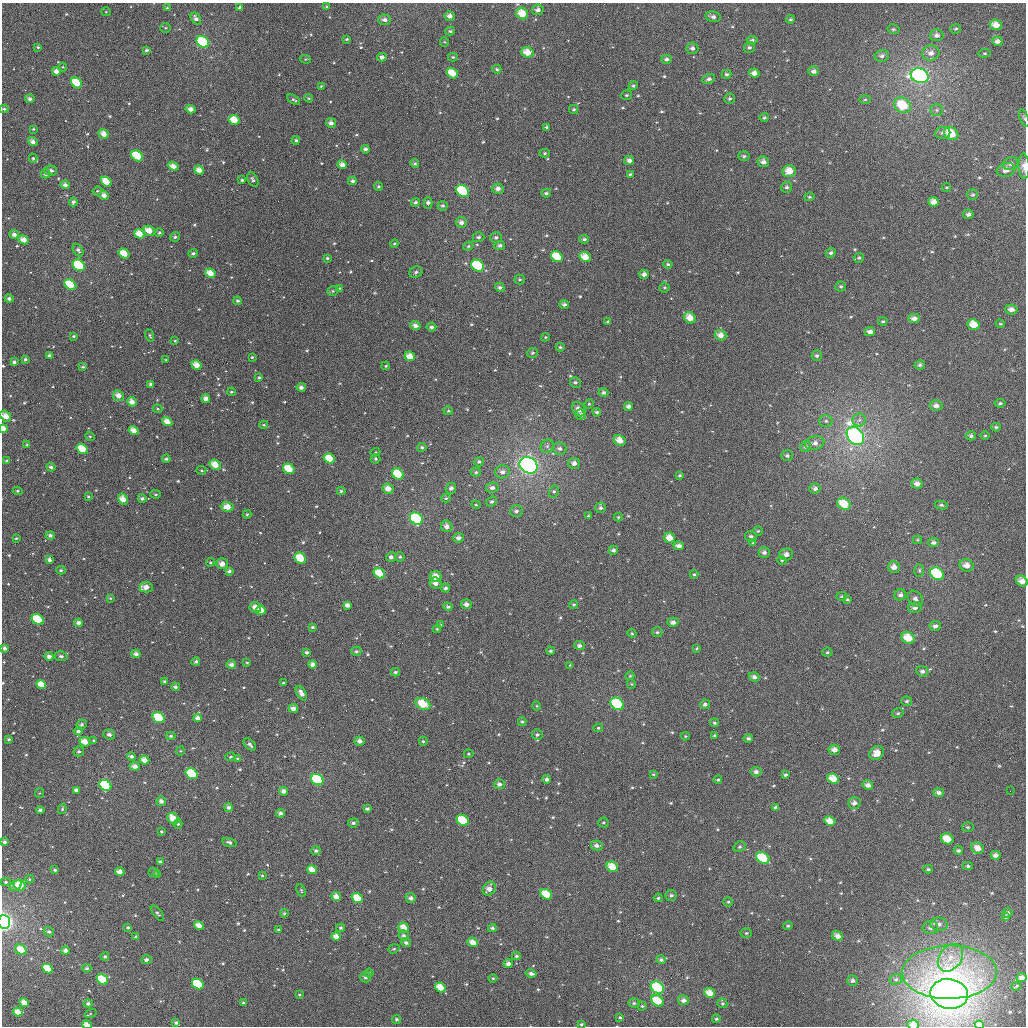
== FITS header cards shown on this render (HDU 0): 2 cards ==
NAXIS1  =                 1024
NAXIS2  =                 1024

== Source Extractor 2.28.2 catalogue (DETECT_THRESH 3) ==
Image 1024 x 1024 px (HDU 0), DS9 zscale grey, 1 PNG px = 1 image px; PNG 1028 x 1028 px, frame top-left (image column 1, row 1024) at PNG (2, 3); each listed source drawn as its Kron ellipse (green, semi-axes under 4 px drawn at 4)
Background 1850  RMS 51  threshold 153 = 3 sigma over >= 5 px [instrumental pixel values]
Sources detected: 635; of the 635, the 500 brightest by FLUX_AUTO listed and drawn (135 fainter detections omitted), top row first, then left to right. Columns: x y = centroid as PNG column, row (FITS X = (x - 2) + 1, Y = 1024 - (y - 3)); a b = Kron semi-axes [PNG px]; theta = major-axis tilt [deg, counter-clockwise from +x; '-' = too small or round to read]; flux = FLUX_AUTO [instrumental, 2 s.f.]
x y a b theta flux
240 7 4 4 - 7.3e+03
327 7 4 3 - 5.4e+03
167 8 3 3 - 4.4e+03
538 10 6 5 - 1.4e+04
106 12 5 4 - 3.7e+03
522 14 6 5 - 5.8e+04
450 16 5 4 - 1.7e+04
713 17 8 5 -11 1.3e+04
196 19 6 4 -57 1.2e+04
791 19 4 3 - 5.6e+03
385 20 6 5 - 1.5e+04
996 25 6 5 - 3.6e+04
166 28 5 4 - 4.5e+03
893 29 6 4 -12 5.4e+03
956 29 5 4 - 6.0e+03
450 31 5 4 - 5.3e+03
937 35 7 5 11 1.4e+04
347 39 4 3 - 5.2e+03
752 40 5 4 - 8.0e+03
997 41 5 4 - 1.5e+04
203 42 7 5 -37 3.9e+05
444 42 5 4 - 4.0e+03
38 47 4 4 - 4.6e+03
749 47 6 5 - 8.7e+03
692 48 6 5 - 1.2e+04
147 50 3 3 - 6.7e+03
527 52 6 5 - 4.4e+04
931 53 9 7 10 2.1e+04
985 53 6 4 7 4.9e+03
882 56 7 6 - 1.2e+04
382 57 5 4 - 1.4e+04
453 57 5 4 - 4.7e+03
305 59 6 4 -10 3.8e+03
666 59 5 4 - 1.1e+04
63 67 4 4 - 3.8e+03
497 69 4 4 - 5.6e+03
56 71 4 4 - 1.9e+04
814 71 5 4 - 1.3e+04
452 73 6 5 - 5.6e+04
754 73 5 4 - 2.0e+04
727 74 5 4 - 7.6e+03
920 76 9 7 -19 8.4e+05
709 79 6 4 23 1.2e+04
76 83 6 5 - 7.7e+04
321 86 4 3 - 4.0e+03
633 86 5 4 - 5.5e+03
626 95 6 4 15 5.2e+03
309 98 4 3 - 3.8e+03
30 99 4 4 - 1.2e+04
729 99 5 5 - 7.2e+03
865 99 5 3 - 3.8e+03
294 100 7 3 -32 6.4e+03
903 105 9 7 -34 1.1e+05
4 109 4 3 - 6.0e+03
191 109 5 4 - 1.9e+04
574 109 4 4 - 6.1e+03
937 110 6 5 - 7.9e+03
764 118 4 4 - 6.2e+03
1024 118 9 3 -70 5.4e+03
234 120 5 5 - 5.0e+04
331 123 5 4 - 1.7e+04
547 127 4 4 - 6.3e+03
33 129 3 3 - 4.1e+03
943 133 8 6 6 1.1e+04
104 134 5 4 - 2.9e+04
951 134 8 6 -35 7.4e+04
296 140 4 4 - 6.1e+03
33 142 5 4 - 1.6e+04
365 149 4 4 - 1.1e+04
545 153 5 4 - 5.4e+03
137 156 6 5 - 9.7e+04
744 156 5 5 - 8.0e+03
33 158 4 3 - 5.6e+03
629 160 5 4 - 1.4e+04
763 162 6 5 - 1.5e+04
415 164 4 4 - 6.5e+03
1011 164 8 6 20 1.3e+04
342 165 5 4 - 2.3e+04
173 166 5 4 - 2.4e+04
1024 166 13 5 -88 2.1e+04
51 170 6 5 - 1.2e+04
199 170 5 4 - 2.5e+04
1006 170 9 7 17 2.4e+04
789 171 7 6 - 4.6e+04
46 174 5 4 - 9.3e+03
630 174 3 3 - 4.4e+03
242 180 3 3 - 5.3e+03
253 180 8 5 -64 8.4e+03
106 181 6 4 -39 5.6e+04
352 181 4 4 - 1.1e+04
65 185 4 4 - 1.4e+04
379 187 4 4 - 6.0e+03
787 187 5 5 - 8.4e+03
947 188 5 4 - 4.3e+03
498 189 5 5 - 1.8e+04
97 191 5 4 - 4.0e+03
463 191 7 5 -37 2.4e+05
546 193 5 4 - 6.9e+03
104 195 5 4 - 1.7e+04
973 195 5 5 - 5.6e+03
809 197 5 4 - 5.5e+03
73 202 4 4 - 9.0e+03
415 202 4 4 - 7.5e+03
933 202 5 4 - 2.3e+04
428 203 6 4 -89 1.1e+04
443 206 5 4 - 7.7e+03
968 214 5 5 - 1.1e+04
461 222 5 5 - 1.5e+04
149 231 6 4 -26 4.0e+04
159 233 4 4 - 6.1e+03
14 234 5 4 - 1.6e+04
139 234 5 4 - 4.3e+04
175 237 5 5 - 7.0e+03
478 237 6 5 - 8.1e+03
496 237 6 5 - 8.8e+03
584 239 5 3 - 6.8e+03
23 240 5 4 - 2.9e+04
394 243 4 4 - 4.1e+03
500 245 5 4 - 1.0e+04
468 246 5 4 - 5.0e+03
78 250 7 4 -59 9.9e+03
193 253 5 3 - 6.9e+03
831 253 5 4 - 7.5e+03
124 254 6 4 -34 5.6e+04
557 257 6 5 - 8.1e+04
585 257 6 5 - 4.4e+04
327 258 4 3 - 4.9e+03
859 258 5 5 - 6.0e+03
668 264 4 4 - 5.4e+03
79 265 6 5 - 2.4e+05
478 266 7 5 -35 2.4e+05
416 272 7 5 24 7.7e+03
210 273 5 4 - 4.1e+04
644 274 5 5 - 1.5e+04
520 280 5 5 - 6.0e+03
70 285 6 4 -37 9.8e+04
500 287 5 4 - 8.3e+03
841 287 5 5 - 5.9e+03
339 288 4 4 - 4.0e+03
665 288 5 5 - 5.1e+03
333 291 5 4 - 6.1e+03
9 299 4 4 - 1.1e+04
238 301 4 4 - 6.4e+03
564 304 5 4 - 9.7e+03
1011 309 6 5 - 1.9e+04
690 318 6 5 - 3.8e+04
914 318 6 4 0 1.6e+04
883 321 5 4 - 5.3e+03
608 322 4 3 - 5.3e+03
1000 324 5 3 - 3.7e+03
974 325 6 5 - 4.9e+04
415 326 5 4 - 1.3e+04
431 327 5 4 - 9.8e+03
870 332 5 4 - 1.6e+04
150 335 6 3 -69 3.9e+03
720 335 6 5 - 2.6e+04
73 336 3 2 - 4.3e+03
545 337 4 3 - 4.2e+03
175 341 3 3 - 4.3e+03
560 347 4 4 - 5.3e+03
532 353 5 5 - 6.7e+03
49 355 4 4 - 8.6e+03
410 356 5 4 - 3.6e+04
817 356 5 5 - 7.1e+03
252 357 3 3 - 4.1e+03
25 359 4 4 - 5.7e+03
166 359 3 3 - 3.7e+03
14 362 4 3 - 8.5e+03
196 365 5 4 - 3.4e+04
920 365 5 4 - 8.2e+03
386 366 4 3 - 4.0e+03
83 367 3 3 - 4.2e+03
259 377 3 3 - 4.4e+03
575 382 5 5 - 6.8e+03
151 384 4 4 - 7.4e+03
301 387 4 4 - 1.3e+04
232 392 4 3 - 4.4e+03
603 393 5 4 - 8.6e+03
118 396 5 5 - 2.8e+04
206 399 4 4 - 1.8e+04
132 402 5 4 - 2.7e+04
1000 403 5 4 - 6.3e+03
589 404 5 4 - 4.2e+03
628 406 4 4 - 1.3e+04
936 406 6 5 - 1.6e+04
158 409 4 4 - 5.0e+03
579 409 8 6 -52 2.0e+04
448 411 5 4 - 4.7e+03
597 412 4 3 - 7.5e+03
580 415 5 5 - 1.4e+04
6 416 6 5 - 3.5e+04
859 420 6 6 - 1.2e+04
826 421 6 5 - 8.2e+03
167 422 5 4 - 3.3e+04
264 425 4 3 - 4.1e+03
996 427 5 4 - 5.8e+03
3 429 4 3 - 4.2e+04
134 431 5 4 - 2.5e+04
90 436 5 4 - 4.0e+03
855 436 10 7 -51 1.0e+06
971 436 5 4 - 7.9e+03
985 436 5 3 - 3.9e+03
620 440 6 5 - 3.3e+04
815 443 9 7 15 1.7e+04
27 445 4 3 - 4.9e+03
547 446 7 6 - 9.4e+03
422 447 4 4 - 7.5e+03
805 447 5 5 - 8.4e+03
82 449 6 4 -35 6.8e+04
560 449 7 6 - 1.2e+04
375 452 5 4 - 4.0e+03
787 456 6 5 - 8.8e+03
329 458 6 5 - 5.6e+04
166 459 4 3 - 7.4e+03
375 459 5 4 - 8.0e+03
7 461 4 3 - 4.4e+03
479 462 5 5 - 6.9e+03
574 463 6 5 - 1.6e+04
215 465 6 5 - 4.6e+04
528 465 9 8 - 9.1e+05
51 467 4 3 - 9.6e+03
289 469 6 5 - 7.0e+04
202 470 5 4 - 4.8e+03
476 472 5 4 - 6.2e+03
502 472 7 6 - 1.7e+04
398 474 6 5 - 8.0e+04
680 475 4 3 - 5.9e+03
917 484 5 5 - 1.8e+04
451 488 6 5 - 9.9e+03
492 488 6 5 - 1.3e+04
815 488 5 5 - 1.2e+04
388 489 5 5 - 2.8e+04
18 491 5 4 - 5.9e+03
341 491 4 3 - 6.1e+03
554 491 6 5 - 6.7e+03
156 494 5 4 - 4.8e+03
88 496 3 3 - 4.2e+03
142 498 4 4 - 6.9e+03
446 498 5 4 - 5.1e+03
123 499 6 4 -58 3.4e+04
492 502 6 4 39 7.2e+03
844 504 7 5 -32 6.9e+04
476 505 4 4 - 3.7e+03
941 505 6 4 -9 5.9e+03
227 507 6 5 - 3.4e+04
601 508 5 5 - 9.1e+03
516 511 6 5 - 9.3e+03
247 514 4 4 - 4.1e+03
588 516 4 3 - 4.9e+03
618 517 4 4 - 4.4e+03
416 519 7 5 -38 3.3e+05
447 526 6 5 - 2.0e+04
758 531 5 4 - 4.8e+03
50 535 4 4 - 1.1e+04
751 536 6 5 - 8.4e+03
16 538 4 3 - 3.9e+03
459 538 5 4 - 1.3e+04
669 538 6 5 - 3.7e+04
917 540 4 4 - 4.1e+03
933 542 5 4 - 1.1e+04
753 543 4 4 - 4.8e+03
679 546 5 4 - 1.7e+04
613 550 5 4 - 9.2e+03
764 552 5 5 - 1.1e+04
786 554 7 6 - 1.6e+04
391 557 5 4 - 1.1e+04
400 557 5 4 - 5.0e+03
300 558 6 5 - 7.9e+04
49 560 4 3 - 1.2e+04
782 560 5 4 - 4.3e+03
210 562 4 3 - 4.0e+03
222 564 5 5 - 2.2e+04
967 565 7 6 - 2.8e+04
894 567 6 5 - 2.0e+04
61 570 4 4 - 5.3e+03
919 570 6 5 - 5.3e+03
229 571 4 3 - 8.9e+03
379 573 6 5 - 6.5e+04
694 574 4 4 - 5.1e+03
937 574 7 6 - 1.8e+05
436 577 6 5 - 3.7e+04
1022 581 6 5 - 2.4e+04
436 583 6 5 - 2.1e+04
146 587 6 5 - 2.7e+04
446 588 4 4 - 9.8e+03
900 595 6 5 - 1.1e+04
842 596 5 4 - 4.1e+03
110 598 4 4 - 4.2e+03
847 599 4 4 - 4.8e+03
915 599 9 6 -50 1.3e+04
466 604 5 5 - 1.7e+04
347 605 4 4 - 1.7e+04
574 605 4 4 - 4.7e+03
255 607 6 5 - 2.6e+04
448 607 4 4 - 7.2e+03
915 608 7 5 14 1.4e+04
261 610 5 4 - 3.9e+04
38 619 6 5 - 1.3e+05
673 622 5 4 - 1.5e+04
79 623 4 4 - 1.4e+04
440 625 4 4 - 4.8e+03
935 626 5 5 - 1.1e+04
312 627 4 3 - 5.5e+03
437 629 4 4 - 4.1e+03
657 632 5 5 - 6.7e+03
632 633 4 4 - 4.5e+03
908 638 7 5 -31 6.1e+04
579 646 5 4 - 1.1e+04
5 648 4 3 - 1.1e+04
697 648 4 4 - 4.5e+03
356 651 5 4 - 7.0e+03
551 651 4 3 - 5.3e+03
307 652 4 4 - 7.5e+03
827 652 5 4 - 5.3e+03
136 654 4 4 - 1.5e+04
49 656 4 4 - 1.4e+04
61 656 6 5 - 9.0e+03
196 661 4 4 - 6.4e+03
247 662 4 3 - 3.7e+03
313 664 4 4 - 1.8e+04
231 665 5 4 - 1.4e+04
570 665 4 4 - 3.9e+03
922 671 6 5 - 1.1e+04
395 672 4 3 - 7.2e+03
630 676 4 4 - 3.8e+03
754 677 5 4 - 1.3e+04
165 682 4 4 - 7.7e+03
283 683 3 3 - 3.8e+03
631 684 4 4 - 3.8e+03
41 685 5 4 - 4.2e+04
175 687 4 4 - 8.4e+03
301 693 8 4 -59 2.1e+04
907 701 5 4 - 6.8e+03
423 704 8 5 -27 7.7e+04
617 704 7 5 -36 2.0e+05
705 704 5 4 - 1.1e+04
537 706 4 4 - 4.0e+03
293 708 5 4 - 2.0e+04
898 713 6 4 15 5.9e+03
159 718 6 5 - 1.0e+05
198 718 4 3 - 1.9e+04
522 722 4 4 - 5.9e+03
715 723 4 3 - 5.5e+03
82 725 5 5 - 1.0e+04
598 728 5 4 - 5.0e+03
78 731 4 4 - 1.1e+04
109 735 6 5 - 1.2e+04
537 735 5 5 - 7.2e+03
171 736 4 3 - 6.7e+03
685 736 4 3 - 3.7e+03
714 736 4 4 - 4.6e+03
748 738 4 4 - 7.6e+03
9 739 3 3 - 6.1e+03
94 740 3 3 - 4.6e+03
360 741 5 4 - 1.6e+04
423 741 4 4 - 5.4e+03
85 742 5 4 - 3.5e+04
250 744 7 4 -43 1.0e+04
834 750 6 5 - 2.1e+04
79 751 5 5 - 7.3e+03
180 751 4 4 - 4.0e+03
877 753 8 6 42 3.1e+04
468 754 5 4 - 4.0e+03
131 756 4 4 - 9.1e+03
230 757 5 4 - 5.9e+03
237 759 4 3 - 5.2e+03
144 760 5 4 - 2.7e+04
135 766 5 4 - 2.0e+04
756 772 5 4 - 1.2e+04
192 774 6 5 - 2.0e+05
653 774 4 3 - 3.9e+03
785 775 4 3 - 6.4e+03
547 779 4 4 - 1.1e+04
833 779 6 4 -25 4.1e+04
317 780 6 5 - 2.8e+05
718 780 4 3 - 4.1e+03
499 784 5 5 - 1.3e+04
105 785 6 5 - 3.2e+05
868 785 5 4 - 1.6e+04
76 790 4 4 - 1.5e+04
283 791 4 4 - 1.5e+04
1010 791 3 2 - 3.9e+03
39 793 5 4 - 4.0e+03
939 793 5 4 - 1.3e+04
161 801 5 4 - 1.3e+04
854 803 6 5 - 1.6e+04
229 807 4 4 - 1.0e+04
776 807 4 3 - 7.6e+03
62 809 5 4 - 5.1e+03
367 809 4 3 - 7.2e+03
40 810 4 3 - 9.1e+03
280 813 4 4 - 1.0e+04
173 819 6 5 - 5.1e+04
463 820 6 5 - 1.3e+05
830 821 6 4 -30 3.5e+04
603 822 5 5 - 5.4e+03
353 823 5 4 - 7.9e+03
178 824 5 4 - 6.5e+03
968 827 6 5 - 5.4e+03
162 832 4 3 - 5.3e+03
947 839 6 5 - 5.0e+04
5 842 3 3 - 9.8e+03
229 842 7 4 -16 1.0e+04
597 845 6 5 - 1.4e+04
739 847 6 5 - 7.2e+03
978 848 6 5 - 2.8e+04
958 850 4 4 - 6.5e+03
316 851 5 4 - 8.1e+03
996 855 5 4 - 1.5e+04
763 858 7 5 -32 1.4e+05
160 861 3 3 - 5.4e+03
968 866 5 4 - 6.5e+03
612 867 6 5 - 5.7e+04
928 869 5 4 - 5.4e+03
55 870 4 3 - 6.3e+03
312 870 5 4 - 3.4e+04
120 872 5 4 - 2.3e+04
153 873 5 4 - 5.3e+03
158 874 4 3 - 8.9e+03
262 875 3 3 - 4.1e+03
29 879 4 4 - 4.1e+03
6 882 5 4 - 6.1e+03
20 885 6 5 - 5.7e+04
16 886 7 4 38 1.6e+04
489 889 7 6 - 2.5e+04
301 891 7 3 -66 4.4e+03
546 894 6 5 - 7.4e+04
671 895 5 5 - 7.8e+03
336 897 5 4 - 2.5e+04
357 898 6 4 -36 5.7e+04
411 898 5 4 - 1.2e+04
658 898 4 3 - 5.8e+03
728 902 4 4 - 4.7e+03
157 913 9 4 -52 6.9e+03
284 913 4 3 - 4.2e+03
1008 913 5 4 - 5.7e+03
1006 917 4 3 - 5.4e+03
4 922 7 6 - 7.4e+05
939 924 8 6 -8 1.6e+04
199 925 5 4 - 3.0e+04
788 926 5 4 - 4.6e+03
128 928 3 3 - 5.8e+03
341 928 4 4 - 6.6e+03
404 928 5 5 - 3.8e+04
492 928 4 4 - 8.4e+03
930 928 8 6 2 1.4e+04
279 930 3 3 - 4.5e+03
49 932 5 4 - 8.2e+03
746 933 5 5 - 6.5e+03
336 936 5 4 - 2.4e+04
404 936 5 5 - 1.1e+04
838 936 6 4 -33 2.1e+04
136 937 4 3 - 5.0e+03
473 942 5 4 - 3.0e+04
406 943 5 4 - 9.9e+03
394 949 6 4 20 5.0e+03
21 950 6 5 - 6.4e+04
65 951 4 4 - 1.6e+04
105 956 4 4 - 7.0e+03
516 956 4 4 - 6.9e+03
950 958 15 11 53 5.0e+04
146 960 5 4 - 1.1e+04
661 960 5 4 - 8.2e+03
508 963 4 4 - 1.5e+04
87 968 4 4 - 7.3e+03
47 969 5 4 - 8.7e+04
949 972 47 26 1 4.2e+05
369 973 4 4 - 4.9e+03
531 974 5 4 - 1.3e+04
366 977 5 5 - 1.1e+04
493 978 4 4 - 4.4e+03
1022 978 5 4 - 1.4e+04
102 979 6 5 - 8.4e+04
896 979 6 5 - 6.9e+03
853 981 5 5 - 1.1e+04
198 984 6 5 - 2.3e+05
1016 986 5 2 - 4.1e+03
440 987 6 4 -35 5.1e+04
657 988 7 5 -32 2.2e+05
710 993 6 4 -27 3.6e+04
949 994 19 15 -9 2.7e+06
299 995 4 3 - 4.1e+03
684 1000 5 5 - 1.5e+04
657 1001 6 5 - 9.3e+04
24 1003 5 4 - 3.6e+04
88 1003 5 4 - 9.4e+03
243 1003 3 3 - 5.8e+03
634 1003 5 4 - 6.5e+03
722 1003 5 4 - 5.9e+03
642 1006 4 4 - 5.2e+03
18 1012 5 4 - 3.3e+04
90 1013 6 3 20 4.4e+03
620 1017 3 3 - 4.5e+03
396 1019 4 4 - 6.5e+03
716 1019 4 4 - 5.4e+03
176 1023 3 3 - 6.5e+03
581 1024 3 3 - 4.7e+03
87 1025 5 3 - 3.2e+04
913 1025 6 4 -6 1.8e+04
979 1025 4 3 - 1.5e+04
At the frame edge (FLAGS 8, measured only in part): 11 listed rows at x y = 4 109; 1024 118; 1024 166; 6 416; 3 429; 1022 581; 4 922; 581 1024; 87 1025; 913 1025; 979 1025
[135 fainter detections neither listed nor drawn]

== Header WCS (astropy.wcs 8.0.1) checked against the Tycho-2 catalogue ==
Header WCS as astropy/WCSLIB reads it (applying the file's SIP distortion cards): RA---TAN-SIP/DEC--TAN-SIP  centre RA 01:02:45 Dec +27:52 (15.69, +27.87 deg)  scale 8.66 arcsec/px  FOV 147.9' x 147.9'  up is +179 deg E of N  parity flipped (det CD > 0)
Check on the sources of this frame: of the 60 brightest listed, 59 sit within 12.3 arcsec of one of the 180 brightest Tycho-2 stars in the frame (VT <= 11.57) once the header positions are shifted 4.56 arcsec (3.92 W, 2.32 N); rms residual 4.11 arcsec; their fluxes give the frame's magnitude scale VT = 22.19 - 2.5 log10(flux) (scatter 0.24 mag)
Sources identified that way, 274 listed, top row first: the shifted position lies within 12.3 arcsec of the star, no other Tycho-2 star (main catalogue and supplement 1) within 24.6 arcsec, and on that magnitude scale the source's flux lands within +1.5 / -3 mag of the star's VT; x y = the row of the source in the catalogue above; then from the Tycho-2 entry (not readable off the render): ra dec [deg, ICRS J2000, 3 dp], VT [Tycho-2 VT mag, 2 dp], TYC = Tycho-2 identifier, HIP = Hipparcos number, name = IAU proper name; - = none
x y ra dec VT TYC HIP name
240 7 16.455 +26.659 12.29 1743-1205-1 - -
327 7 16.221 +26.654 12.24 1743-1299-1 - -
538 10 15.653 +26.651 11.32 1743-805-1 - -
522 14 15.694 +26.661 9.93 1743-871-1 - -
450 16 15.890 +26.670 11.64 1743-1987-1 - -
713 17 15.181 +26.657 11.72 1743-1795-1 - -
996 25 14.419 +26.658 10.29 1743-2095-1 - -
893 29 14.695 +26.675 12.22 1743-2055-1 - -
956 29 14.527 +26.669 11.95 1743-1229-1 - -
937 35 14.578 +26.687 11.72 1743-1657-1 - -
347 39 16.166 +26.730 12.51 1743-1403-1 - -
752 40 15.074 +26.711 11.73 1743-1035-1 - -
997 41 14.413 +26.696 11.12 1743-1061-1 - -
203 42 16.553 +26.744 8.58 1743-1167-1 5177 -
749 47 15.081 +26.728 12.47 1743-1755-1 - -
692 48 15.234 +26.734 11.66 1743-827-1 - -
527 52 15.678 +26.754 10.24 1743-1575-1 - -
931 53 14.591 +26.730 11.26 1743-1759-1 - -
985 53 14.448 +26.727 11.78 1743-1211-1 - -
882 56 14.724 +26.740 12.02 1743-1503-1 - -
382 57 16.070 +26.772 11.76 1743-1181-1 - -
666 59 15.303 +26.762 11.75 1743-1773-1 - -
497 69 15.760 +26.796 12.60 1743-1199-1 - -
56 71 16.946 +26.819 11.55 1750-445-1 - -
814 71 14.905 +26.781 11.84 1743-867-1 - -
452 73 15.879 +26.808 10.51 1743-1397-1 - -
754 73 15.066 +26.790 11.30 1743-1769-1 - -
920 76 14.619 +26.786 7.52 1743-843-1 4571 -
76 83 16.892 +26.847 9.99 1750-610-1 - -
626 95 15.409 +26.851 12.71 1743-283-1 - -
903 105 14.662 +26.858 9.19 1743-1031-1 - -
191 109 16.583 +26.905 11.35 1743-425-1 - -
764 118 15.036 +26.896 11.93 1743-587-1 - -
234 120 16.465 +26.930 11.07 1743-791-1 - -
331 123 16.204 +26.933 11.10 1743-1475-1 - -
943 133 14.554 +26.921 12.61 1743-1427-1 - -
104 134 16.817 +26.969 11.02 1750-334-1 - -
33 142 17.008 +26.989 11.85 1750-530-1 - -
137 156 16.725 +27.020 9.68 1743-1275-1 - -
629 160 15.397 +27.008 11.41 1743-1289-1 - -
763 162 15.035 +27.003 12.09 1743-1647-1 - -
415 164 15.976 +27.027 12.21 1743-993-1 - -
1011 164 14.367 +26.989 11.88 1743-1201-1 - -
342 165 16.171 +27.033 11.46 1743-635-1 - -
173 166 16.628 +27.044 11.43 1743-1563-1 - -
199 170 16.558 +27.052 11.01 1743-747-1 - -
1006 170 14.377 +27.004 11.15 1743-559-1 - -
789 171 14.965 +27.025 10.45 1743-601-1 - -
630 174 15.395 +27.041 12.49 1743-975-1 - -
253 180 16.412 +27.075 12.20 1743-1019-1 - -
106 181 16.808 +27.083 10.60 1750-740-1 - -
352 181 16.143 +27.071 12.50 1743-753-1 - -
65 185 16.919 +27.092 11.72 1750-284-1 - -
787 187 14.971 +27.062 12.57 1743-735-1 - -
947 188 14.538 +27.051 13.29 1743-441-1 - -
498 189 15.750 +27.083 11.28 1743-351-1 - -
463 191 15.844 +27.091 9.36 1743-179-1 - -
104 195 16.814 +27.116 11.63 1750-22-1 - -
933 202 14.572 +27.087 10.87 1743-473-1 - -
968 214 14.477 +27.115 11.44 1743-491-1 - -
149 231 16.691 +27.200 10.79 1743-287-1 - -
14 234 17.056 +27.212 11.45 1750-409-1 - -
139 234 16.716 +27.207 10.83 1743-105-1 - -
175 237 16.621 +27.213 12.15 1743-1661-1 - -
478 237 15.800 +27.201 12.57 1743-1209-1 - -
496 237 15.753 +27.200 12.30 1743-931-1 - -
23 240 17.030 +27.226 10.97 1750-639-1 - -
831 253 14.847 +27.217 11.81 1743-981-1 - -
124 254 16.757 +27.256 10.77 1750-204-1 - -
557 257 15.586 +27.244 10.26 1743-1599-1 - -
585 257 15.509 +27.243 10.61 1743-1157-1 - -
327 258 16.208 +27.258 12.22 1743-523-1 - -
859 258 14.770 +27.227 12.37 1743-803-1 - -
79 265 16.879 +27.285 9.08 1750-1255-1 5279 -
478 266 15.800 +27.270 9.09 1743-357-1 - -
416 272 15.967 +27.288 12.19 1743-797-1 - -
210 273 16.524 +27.300 10.60 1743-677-1 - -
644 274 15.350 +27.281 11.65 1743-165-1 - -
70 285 16.902 +27.332 10.15 1750-1315-1 - -
841 287 14.816 +27.297 12.00 1743-483-1 - -
9 299 17.067 +27.367 11.67 1750-992-1 - -
1011 309 14.352 +27.340 11.28 1743-707-1 - -
690 318 15.222 +27.383 10.43 1743-31-1 - -
914 318 14.615 +27.369 11.29 1743-1405-1 - -
883 321 14.699 +27.378 12.41 1743-1145-1 - -
974 325 14.452 +27.380 10.22 1743-1335-1 - -
415 326 15.965 +27.417 12.03 1743-77-1 - -
431 327 15.922 +27.419 12.22 1743-433-1 - -
870 332 14.733 +27.404 11.39 1743-155-1 - -
720 335 15.138 +27.423 10.98 1743-185-1 - -
410 356 15.979 +27.491 10.32 1743-541-1 - -
196 365 16.556 +27.521 11.00 1746-1692-1 - -
920 365 14.596 +27.480 12.21 1743-275-1 - -
259 377 16.388 +27.548 13.13 1746-1772-1 - -
301 387 16.272 +27.571 11.83 1746-1719-1 - -
118 396 16.767 +27.597 11.72 1753-1724-1 - -
132 402 16.731 +27.611 11.23 1746-1133-1 - -
1000 403 14.375 +27.566 12.10 1746-1749-1 - -
628 406 15.383 +27.599 11.98 1746-1299-1 - -
936 406 14.548 +27.577 11.08 1746-1812-1 - -
579 409 15.517 +27.610 11.59 1746-1251-1 - -
448 411 15.871 +27.620 12.59 1746-165-1 - -
597 412 15.469 +27.615 11.86 1746-771-1 - -
580 415 15.513 +27.622 12.41 1746-1201-1 - -
6 416 17.073 +27.650 10.84 1753-1764-1 - -
167 422 16.634 +27.658 11.02 1746-1301-1 - -
996 427 14.384 +27.623 12.20 1746-335-1 - -
3 429 17.081 +27.680 10.58 1753-1682-1 - -
134 431 16.725 +27.681 11.71 1746-663-1 - -
855 436 14.763 +27.657 7.14 1746-1093-1 4608 -
971 436 14.450 +27.647 11.85 1746-1055-1 - -
620 440 15.404 +27.682 10.66 1746-1227-1 - -
805 447 14.900 +27.685 12.25 1746-305-1 - -
82 449 16.864 +27.727 10.32 1753-1698-1 - -
787 456 14.949 +27.708 12.70 1746-1475-1 - -
329 458 16.192 +27.741 10.26 1746-1075-1 - -
166 459 16.636 +27.747 12.23 1746-295-1 - -
479 462 15.786 +27.740 12.08 1746-909-1 - -
574 463 15.527 +27.740 11.60 1746-385-1 - -
215 465 16.502 +27.761 10.50 1746-1489-1 - -
528 465 15.648 +27.748 6.92 1746-1757-1 4868 -
51 467 16.948 +27.771 12.44 1753-1526-1 - -
289 469 16.302 +27.768 9.92 1746-405-1 - -
398 474 16.005 +27.775 9.89 1746-751-1 - -
917 484 14.593 +27.766 11.11 1746-1097-1 - -
451 488 15.861 +27.807 11.76 1746-207-1 - -
815 488 14.870 +27.785 11.42 1746-1121-1 - -
388 489 16.031 +27.810 10.86 1746-863-1 - -
341 491 16.159 +27.818 11.89 1746-1069-1 - -
123 499 16.751 +27.847 10.94 1753-1624-1 - -
844 504 14.789 +27.822 9.74 1746-549-1 - -
227 507 16.467 +27.861 10.77 1746-1135-1 - -
601 508 15.452 +27.845 12.05 1746-135-1 - -
516 511 15.681 +27.857 12.68 1746-395-1 - -
416 519 15.952 +27.882 8.75 1746-623-1 - -
447 526 15.870 +27.898 11.94 1746-641-1 - -
459 538 15.837 +27.925 11.58 1746-1525-1 - -
669 538 15.262 +27.914 10.51 1746-857-1 - -
933 542 14.543 +27.906 11.42 1746-651-1 - -
753 543 15.035 +27.920 12.59 1746-341-1 - -
679 546 15.236 +27.932 11.43 1746-1325-1 - -
613 550 15.415 +27.947 12.01 1746-509-1 - -
764 552 15.004 +27.942 11.56 1746-1493-1 - -
786 554 14.944 +27.946 12.01 1746-1459-1 4652 -
391 557 16.020 +27.974 11.56 1746-1411-1 - -
49 560 16.951 +27.995 12.03 1753-1874-1 - -
222 564 16.479 +28.000 12.38 1746-1245-1 - -
967 565 14.450 +27.960 10.68 1746-1469-1 - -
894 567 14.649 +27.969 10.79 1746-1495-1 - -
379 573 16.050 +28.015 10.16 1746-775-1 - -
694 574 15.193 +28.000 11.90 1746-279-1 - -
937 574 14.530 +27.983 8.73 1746-339-1 - -
436 577 15.896 +28.019 10.54 1746-865-1 - -
1022 581 14.299 +27.993 10.65 1746-1037-1 - -
436 583 15.896 +28.036 11.34 1746-263-1 - -
146 587 16.685 +28.056 11.62 1746-111-1 - -
446 588 15.869 +28.046 12.14 1746-479-1 - -
466 604 15.812 +28.085 11.75 1746-1247-1 - -
347 605 16.137 +28.092 11.62 1746-1045-1 - -
255 607 16.388 +28.102 11.66 1746-1291-1 - -
448 607 15.862 +28.091 11.90 1746-731-1 - -
915 608 14.589 +28.064 11.69 1746-1321-1 - -
261 610 16.371 +28.108 10.89 1746-1315-1 - -
38 619 16.979 +28.139 9.84 1753-1596-1 - -
673 622 15.247 +28.116 11.43 1746-151-1 - -
935 626 14.531 +28.108 11.85 1746-833-1 - -
908 638 14.603 +28.139 9.72 1746-745-1 - -
579 646 15.500 +28.178 11.69 1746-727-1 - -
5 648 17.070 +28.208 11.83 1753-1872-1 - -
551 651 15.579 +28.192 11.87 1746-67-1 - -
307 652 16.245 +28.208 11.65 1746-423-1 - -
136 654 16.711 +28.218 12.48 1746-1257-1 - -
49 656 16.948 +28.227 11.96 1753-1478-1 - -
61 656 16.914 +28.226 13.15 1753-1700-1 - -
313 664 16.228 +28.237 11.48 1746-351-1 - -
231 665 16.450 +28.240 12.12 1746-249-1 - -
922 671 14.563 +28.217 11.37 1746-779-1 - -
754 677 15.021 +28.243 12.05 1746-581-1 - -
165 682 16.631 +28.284 11.96 1746-725-1 - -
41 685 16.967 +28.295 10.64 1753-1442-1 - -
907 701 14.603 +28.290 12.00 1746-995-1 - -
423 704 15.925 +28.327 9.57 1746-157-1 - -
617 704 15.393 +28.317 8.73 1746-999-1 - -
705 704 15.154 +28.311 11.93 1746-1077-1 - -
293 708 16.279 +28.343 11.30 1746-541-1 - -
159 718 16.645 +28.371 9.48 1746-855-1 - -
198 718 16.540 +28.370 11.77 1746-685-1 - -
78 731 16.866 +28.405 12.54 1753-1816-1 - -
109 735 16.780 +28.413 11.88 1753-1884-1 - -
714 736 15.126 +28.386 12.58 1746-39-1 - -
9 739 17.056 +28.427 11.83 1753-1898-1 - -
360 741 16.096 +28.419 11.57 1746-433-1 - -
85 742 16.847 +28.431 10.85 1753-1668-1 - -
250 744 16.398 +28.430 12.11 1746-1425-1 - -
834 750 14.796 +28.412 10.82 1746-487-1 - -
131 756 16.719 +28.465 12.57 1746-1349-1 - -
237 759 16.429 +28.467 12.23 1746-1391-1 - -
135 766 16.709 +28.488 11.47 1746-415-1 - -
756 772 15.009 +28.471 11.46 1746-1117-1 - -
192 774 16.553 +28.505 9.22 1746-469-1 - -
785 775 14.929 +28.475 12.42 1746-573-1 - -
547 779 15.582 +28.502 11.98 1746-473-1 - -
833 779 14.796 +28.482 10.47 1746-371-1 - -
317 780 16.209 +28.514 8.76 1746-1289-1 5072 -
499 784 15.711 +28.516 11.74 1746-1211-1 - -
105 785 16.789 +28.536 8.94 1753-2122-1 5250 -
868 785 14.702 +28.495 11.60 1746-1297-1 - -
76 790 16.868 +28.548 11.95 1753-2136-1 - -
283 791 16.301 +28.543 11.68 1746-975-1 - -
939 793 14.508 +28.508 11.47 1746-601-1 - -
161 801 16.636 +28.572 12.29 1746-895-1 - -
854 803 14.738 +28.539 11.44 1746-1189-1 - -
367 809 16.071 +28.581 12.22 1746-101-1 - -
40 810 16.967 +28.596 12.57 1753-1992-1 - -
280 813 16.309 +28.596 12.13 1746-1081-1 - -
173 819 16.602 +28.614 10.26 1746-503-1 - -
463 820 15.808 +28.605 9.57 1746-589-1 4929 -
830 821 14.803 +28.584 10.60 1746-437-1 - -
603 822 15.424 +28.602 12.52 1746-969-1 - -
947 839 14.479 +28.619 10.38 1746-23-1 - -
229 842 16.445 +28.669 12.20 1746-201-1 - -
597 845 15.441 +28.658 11.60 1746-315-1 - -
739 847 15.049 +28.652 12.88 1746-399-1 - -
978 848 14.396 +28.638 11.03 1746-87-1 - -
996 855 14.346 +28.654 11.26 1746-139-1 - -
763 858 14.983 +28.678 9.27 1746-441-1 4664 -
968 866 14.422 +28.682 12.11 1746-679-1 - -
612 867 15.395 +28.709 10.09 1746-1009-1 - -
928 869 14.530 +28.692 11.94 1746-489-1 - -
312 870 16.219 +28.731 11.10 1746-943-1 - -
120 872 16.747 +28.742 11.17 1753-2019-1 - -
20 885 17.020 +28.778 10.50 1753-1511-1 - -
16 886 17.034 +28.780 12.37 1753-2003-1 - -
489 889 15.732 +28.768 11.35 1746-1600-1 - -
546 894 15.575 +28.779 9.69 1746-1579-1 - -
671 895 15.233 +28.774 12.28 1746-1589-1 - -
336 897 16.151 +28.794 10.94 1746-1563-1 - -
357 898 16.093 +28.797 10.35 1746-1552-1 - -
658 898 15.269 +28.780 12.00 1746-1560-1 - -
284 913 16.294 +28.836 12.06 1746-1514-1 - -
4 922 17.064 +28.868 6.90 1753-2154-1 5339 -
939 924 14.496 +28.824 12.13 1746-1484-1 - -
199 925 16.527 +28.869 11.43 1746-1330-1 - -
404 928 15.964 +28.866 11.75 1746-1502-1 - -
492 928 15.721 +28.862 12.07 1746-1318-1 - -
930 928 14.519 +28.832 11.86 1746-1454-1 - -
336 936 16.150 +28.890 11.81 1746-1228-1 - -
404 936 15.965 +28.885 12.34 1746-1334-1 - -
838 936 14.772 +28.860 11.27 1746-1436-1 - -
473 942 15.774 +28.898 10.86 1746-1278-1 - -
406 943 15.958 +28.901 12.09 1746-1418-1 - -
21 950 17.015 +28.933 10.12 1753-1479-1 - -
105 956 16.785 +28.947 12.86 1753-2044-1 - -
146 960 16.671 +28.953 11.60 1746-1232-1 - -
508 963 15.676 +28.947 11.26 1746-1256-1 - -
47 969 16.941 +28.978 10.08 1753-2032-1 - -
531 974 15.613 +28.969 11.58 1746-1014-1 - -
1022 978 14.263 +28.946 11.48 1746-1132-1 - -
102 979 16.791 +29.003 9.45 1753-1801-1 - -
853 981 14.728 +28.966 11.55 1746-1384-1 - -
198 984 16.527 +29.010 9.99 1746-1050-1 - -
440 987 15.860 +29.008 10.50 1746-1096-1 - -
657 988 15.261 +28.997 8.69 1746-1208-1 4749 -
710 993 15.119 +29.006 10.85 1746-1298-1 - -
949 994 14.459 +28.992 5.56 1746-1870-1 4510 -
657 1001 15.262 +29.029 9.82 1746-1218-1 - -
24 1003 17.004 +29.061 11.05 1753-1983-1 - -
88 1003 16.829 +29.060 11.66 1753-1455-1 - -
18 1012 17.022 +29.083 10.74 1753-1653-1 - -
396 1019 15.980 +29.087 12.54 1746-1042-1 - -
716 1019 15.100 +29.067 12.27 1746-794-1 - -
87 1025 16.831 +29.113 11.12 1753-1495-1 - -
913 1025 14.558 +29.069 10.96 1746-1480-1 - -
979 1025 14.376 +29.063 11.39 1746-994-1 - -